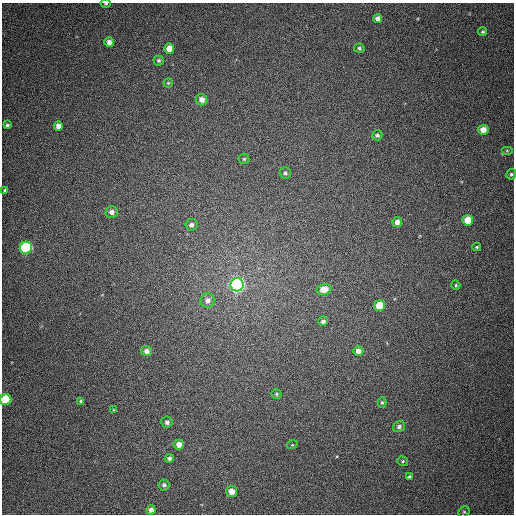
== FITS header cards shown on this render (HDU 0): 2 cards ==
NAXIS1  =                  512
NAXIS2  =                  512

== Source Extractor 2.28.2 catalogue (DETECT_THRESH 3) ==
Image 512 x 512 px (HDU 0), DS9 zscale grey, 1 PNG px = 1 image px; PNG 516 x 516 px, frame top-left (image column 1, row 512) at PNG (2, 3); each listed source drawn as its Kron ellipse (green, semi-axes under 4 px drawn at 4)
Background 394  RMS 10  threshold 29.9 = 3 sigma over >= 5 px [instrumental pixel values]
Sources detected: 48; all 48 listed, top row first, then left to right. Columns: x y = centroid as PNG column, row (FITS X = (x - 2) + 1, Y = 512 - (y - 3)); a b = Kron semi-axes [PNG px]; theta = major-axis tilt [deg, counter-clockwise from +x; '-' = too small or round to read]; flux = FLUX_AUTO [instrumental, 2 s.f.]
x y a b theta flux
106 3 5 2 - 790
378 19 4 4 - 3100
483 32 5 4 - 1100
109 42 5 4 - 3400
169 48 5 5 - 9100
359 48 5 4 - 1300
159 61 5 5 - 1400
168 83 4 4 - 780
202 100 6 5 - 5000
7 125 4 3 - 1200
58 126 5 4 - 4100
483 130 5 5 - 6500
377 135 5 5 - 1600
507 151 6 4 0 720
244 159 5 5 - 1100
285 173 5 5 - 1400
511 174 5 5 - 1200
5 190 4 3 - 860
112 212 6 5 - 3600
468 220 5 5 - 14000
397 222 5 5 - 4300
191 225 6 6 - 2800
477 247 4 4 - 860
26 248 6 6 - 78000
237 285 6 6 - 230000
456 285 5 4 - 700
324 289 7 5 12 8400
208 300 7 7 - 3400
380 305 5 5 - 15000
323 321 5 5 - 2200
146 351 5 5 - 3400
358 351 5 5 - 3900
276 394 5 4 - 880
6 400 5 5 - 30000
81 401 4 4 - 1100
382 402 5 4 - 1200
114 410 4 4 - 630
167 422 5 5 - 2200
399 427 6 5 - 2000
179 444 5 5 - 4800
292 445 5 3 - 590
169 458 5 4 - 1800
403 461 5 4 - 1100
409 477 4 3 - 1100
164 485 5 5 - 1800
232 492 5 5 - 6500
151 510 4 4 - 3000
464 512 6 5 - 840
At the frame edge (FLAGS 8, measured only in part): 3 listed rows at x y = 106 3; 511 174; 6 400